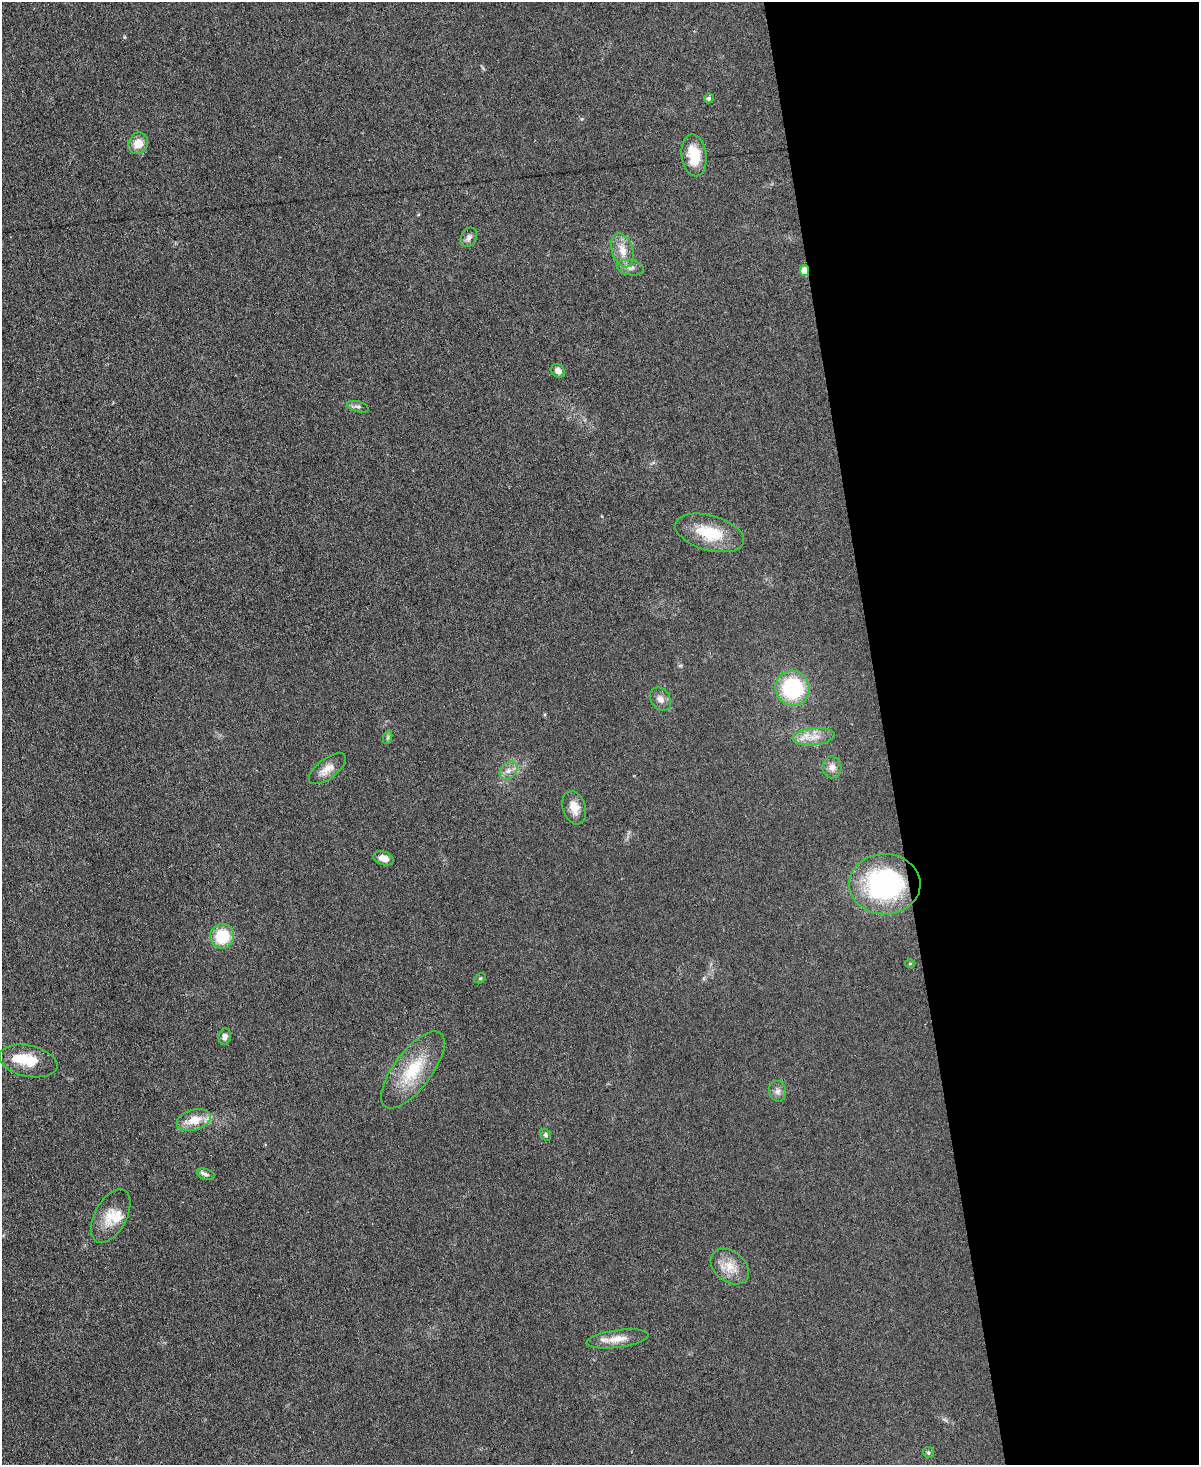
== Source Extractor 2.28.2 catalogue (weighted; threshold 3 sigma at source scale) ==
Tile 8 of 4 x 3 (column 4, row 2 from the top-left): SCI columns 3594-4790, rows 1710-3172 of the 4790 x 4768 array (HDU 1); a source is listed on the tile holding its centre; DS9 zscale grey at full resolution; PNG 1201 x 1467 px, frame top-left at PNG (2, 2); each listed source drawn as its Kron ellipse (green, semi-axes under 4 px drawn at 4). Shown black and unused: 26% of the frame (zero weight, under 3 of 6 exposures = <1% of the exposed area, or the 3 px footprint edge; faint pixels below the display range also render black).
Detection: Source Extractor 2.28.2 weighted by HDU 2 'WHT'; one run over the whole footprint, this tile lists its part. Background 0.0345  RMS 0.0041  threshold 0.0169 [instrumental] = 3 sigma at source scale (4.09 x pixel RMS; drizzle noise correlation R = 1.36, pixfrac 0.8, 0.05/0.05 arcsec/px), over >= 5 px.
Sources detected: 36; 2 inside a brighter listed object's ellipse — not listed separately; the other 34 listed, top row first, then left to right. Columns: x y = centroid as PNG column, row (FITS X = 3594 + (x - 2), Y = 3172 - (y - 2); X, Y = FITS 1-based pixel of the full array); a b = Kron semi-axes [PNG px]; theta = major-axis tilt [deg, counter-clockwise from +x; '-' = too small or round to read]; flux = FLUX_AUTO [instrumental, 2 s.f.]
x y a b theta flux
709 98 5 5 - 0.87
138 143 11 9 59 5
694 155 21 12 -83 10
469 237 10 7 65 1.5
623 250 17 10 -72 5
630 268 13 7 -12 2
804 271 5 4 - 5
558 371 7 6 - 2
358 407 11 5 -17 1.2
710 533 35 17 -16 15
793 688 17 17 - 32
661 699 12 9 -56 2.2
388 737 7 4 71 0.69
814 737 21 8 5 4.9
832 767 11 9 89 2.4
327 769 22 10 37 3.9
509 771 10 7 45 2.2
574 808 17 11 -72 4.7
384 858 10 6 -17 3.1
885 884 36 30 -1 60
222 936 12 12 - 14
910 964 5 3 - 0.36
480 978 6 4 29 0.5
225 1037 8 6 76 1.7
28 1061 29 15 -12 11
413 1070 46 19 53 18
778 1091 10 8 -76 1.8
194 1120 17 10 17 6.8
546 1135 6 5 - 0.77
206 1174 9 5 -18 1
111 1216 29 16 62 8
730 1267 21 15 -39 6.5
617 1339 31 8 8 5.4
928 1452 6 5 - 0.67
Overlapping masked pixels (flux is a lower limit): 1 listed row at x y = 804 271